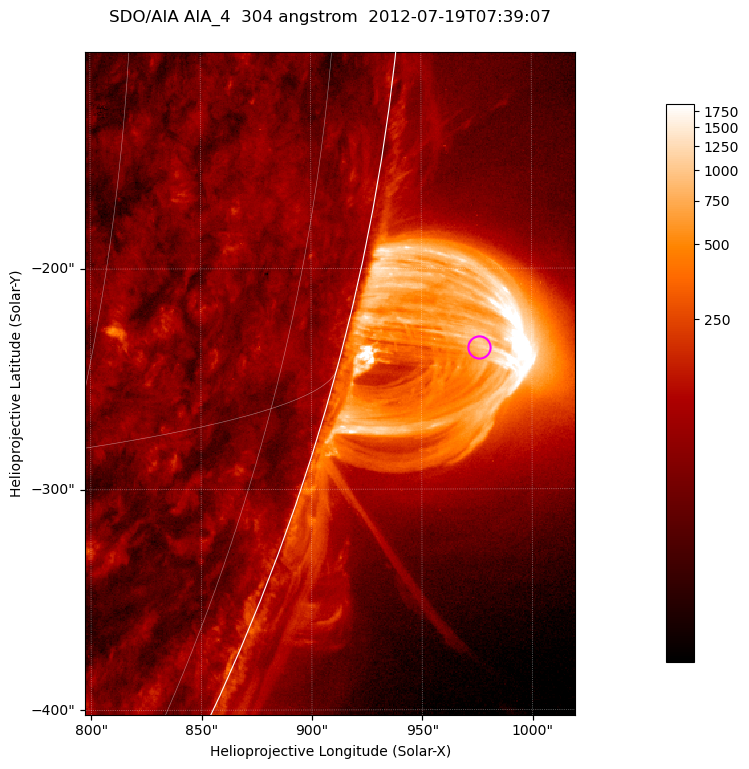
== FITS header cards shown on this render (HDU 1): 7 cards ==
TELESCOP= 'SDO/AIA '           / For AIA: SDO/AIA
INSTRUME= 'AIA_4   '           / For AIA: AIA_ATA1, AIA_ATA2, AIA_ATA3 or AIA_AT
WAVELNTH=                  304 / [angstrom] Wavelength
WAVEUNIT= 'angstrom'           / Wavelength unit: angstrom
DATE-OBS= '2012-07-19T07:39:07.123' / [ISO] Date when observation started; ISO 8
CTYPE1  = 'HPLN-TAN'           / CTYPE1; Typically HPLN
CTYPE2  = 'HPLT-TAN'           / CTYPE2; Typically HPLT

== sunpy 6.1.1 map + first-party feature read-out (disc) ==
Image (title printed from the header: SDO/AIA AIA_4  304 angstrom  2012-07-19T07:39:07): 370 x 500 px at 0.6 arcsec/px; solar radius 944 arcsec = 1573 px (partial field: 1.2% of the solar disc is inside the frame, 49% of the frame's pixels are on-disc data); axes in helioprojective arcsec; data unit not stated in the header (colour bar unlabelled)
Orientation: roll -0.132 deg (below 1 deg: not rotated)
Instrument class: DISC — disc imager (sunpy class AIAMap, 304 A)
Bright regions (active regions / flare kernels): reference = the on-disc median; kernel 3 px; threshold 5 sigma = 122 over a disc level ~61.2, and >= 1.15x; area >= 185 px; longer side >= 4 px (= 2.4 arcsec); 0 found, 0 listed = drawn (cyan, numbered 1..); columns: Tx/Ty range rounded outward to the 2 arcsec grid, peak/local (2 s.f.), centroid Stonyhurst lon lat
Off-limb structures (1.02-1.3 R_sun): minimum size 92 px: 4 found; the strongest spans PA ~250..260 deg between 1.02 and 1.14 R_sun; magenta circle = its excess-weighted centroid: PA ~255 deg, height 1.06 R_sun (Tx ~976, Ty ~-236 arcsec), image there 19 x the reference